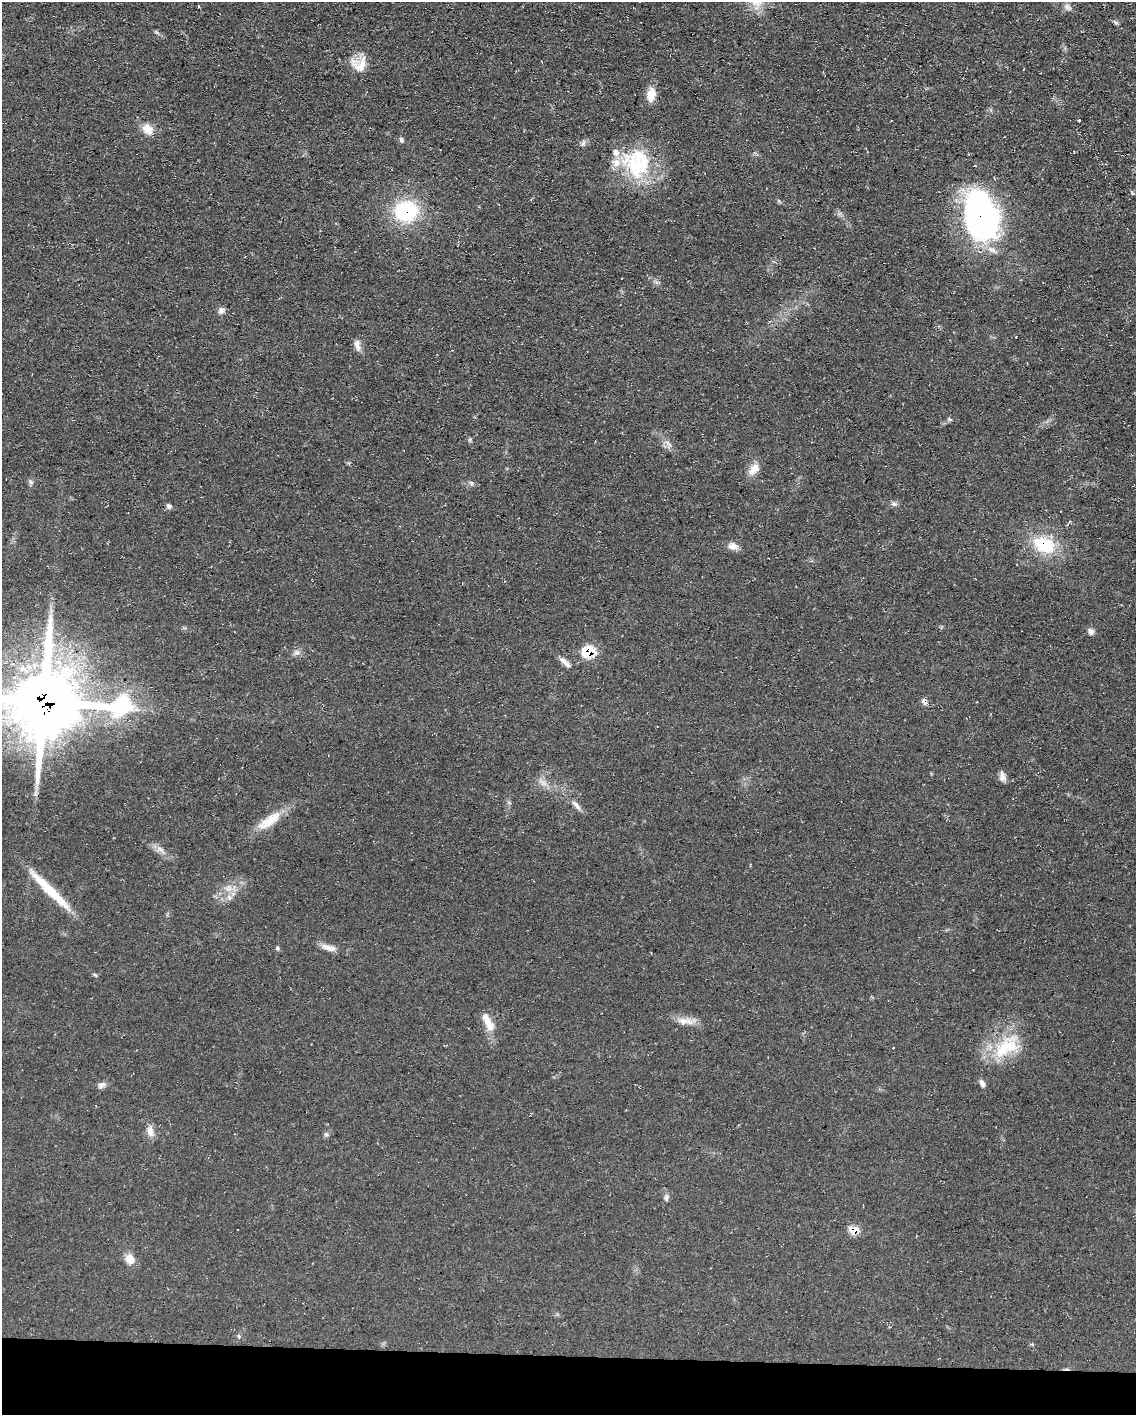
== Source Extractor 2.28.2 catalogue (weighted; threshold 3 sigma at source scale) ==
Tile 10 of 4 x 3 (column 2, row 3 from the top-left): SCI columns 1135-2268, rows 214-1626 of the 4538 x 4557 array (HDU 1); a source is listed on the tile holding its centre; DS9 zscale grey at full resolution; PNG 1138 x 1417 px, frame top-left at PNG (2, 2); no overlay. Shown black and unused: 4% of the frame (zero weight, under 3 of 4 exposures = <1% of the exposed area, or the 3 px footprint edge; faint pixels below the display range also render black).
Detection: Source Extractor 2.28.2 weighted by HDU 2 'WHT'; one run over the whole footprint, this tile lists its part. Background 0.0698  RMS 0.0075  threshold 0.0339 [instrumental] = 3 sigma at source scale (4.5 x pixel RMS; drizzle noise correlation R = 1.50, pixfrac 1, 0.05/0.05 arcsec/px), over >= 5 px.
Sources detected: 49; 1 too faint to see at this stretch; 1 inside a brighter object's white glare — not listed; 2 inside a brighter listed object's ellipse — not listed separately; the other 45 listed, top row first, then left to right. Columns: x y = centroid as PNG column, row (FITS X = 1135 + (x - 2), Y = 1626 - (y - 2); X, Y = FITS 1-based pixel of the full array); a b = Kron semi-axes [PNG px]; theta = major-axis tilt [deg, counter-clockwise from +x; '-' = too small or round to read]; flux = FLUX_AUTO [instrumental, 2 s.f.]
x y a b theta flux
1067 7 10 7 -26 2.9
361 65 22 17 65 12
651 95 15 10 80 9.7
1079 120 3 2 - 0.84
147 129 12 9 -47 10
401 140 7 5 -60 1.5
637 165 43 32 -37 56
406 211 26 22 14 53
980 216 50 32 -78 200
221 310 8 7 - 3
357 345 17 7 -79 4.3
950 419 7 3 -19 0.98
669 444 11 5 -41 3.1
754 469 17 10 47 7.5
30 482 7 4 -88 1.5
471 483 7 5 -61 1.4
894 504 9 5 -10 2
169 506 7 6 - 2.1
1044 545 26 17 -23 35
733 546 14 9 -3 4.9
1091 632 9 7 -70 2.7
297 652 8 6 -21 2.5
589 652 8 7 - 38
565 662 20 6 -44 4.2
44 701 31 24 -1 5900
924 701 9 5 -63 2.7
1002 776 14 7 -81 3.5
576 805 18 5 -50 3.9
269 821 37 12 35 17
160 849 10 5 -35 3.1
50 890 60 9 -44 31
229 897 7 5 -47 1.9
277 948 5 5 - 1
329 948 20 7 -16 6
95 975 7 3 -35 1
685 1021 26 9 -7 8
488 1022 28 10 -63 10
1006 1047 42 22 33 35
982 1083 9 6 -63 2.8
101 1085 10 7 20 3.1
150 1131 15 9 -80 5.6
326 1134 6 5 - 1.5
666 1197 10 5 81 2.1
854 1230 8 7 - 15
130 1259 12 10 -63 7.4
Overlapping masked pixels (flux is a lower limit): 7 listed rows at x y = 406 211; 980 216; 1044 545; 589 652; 44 701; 924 701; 854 1230
Isophote crosses this tile's border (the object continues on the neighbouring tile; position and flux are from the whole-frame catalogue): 1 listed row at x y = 44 701